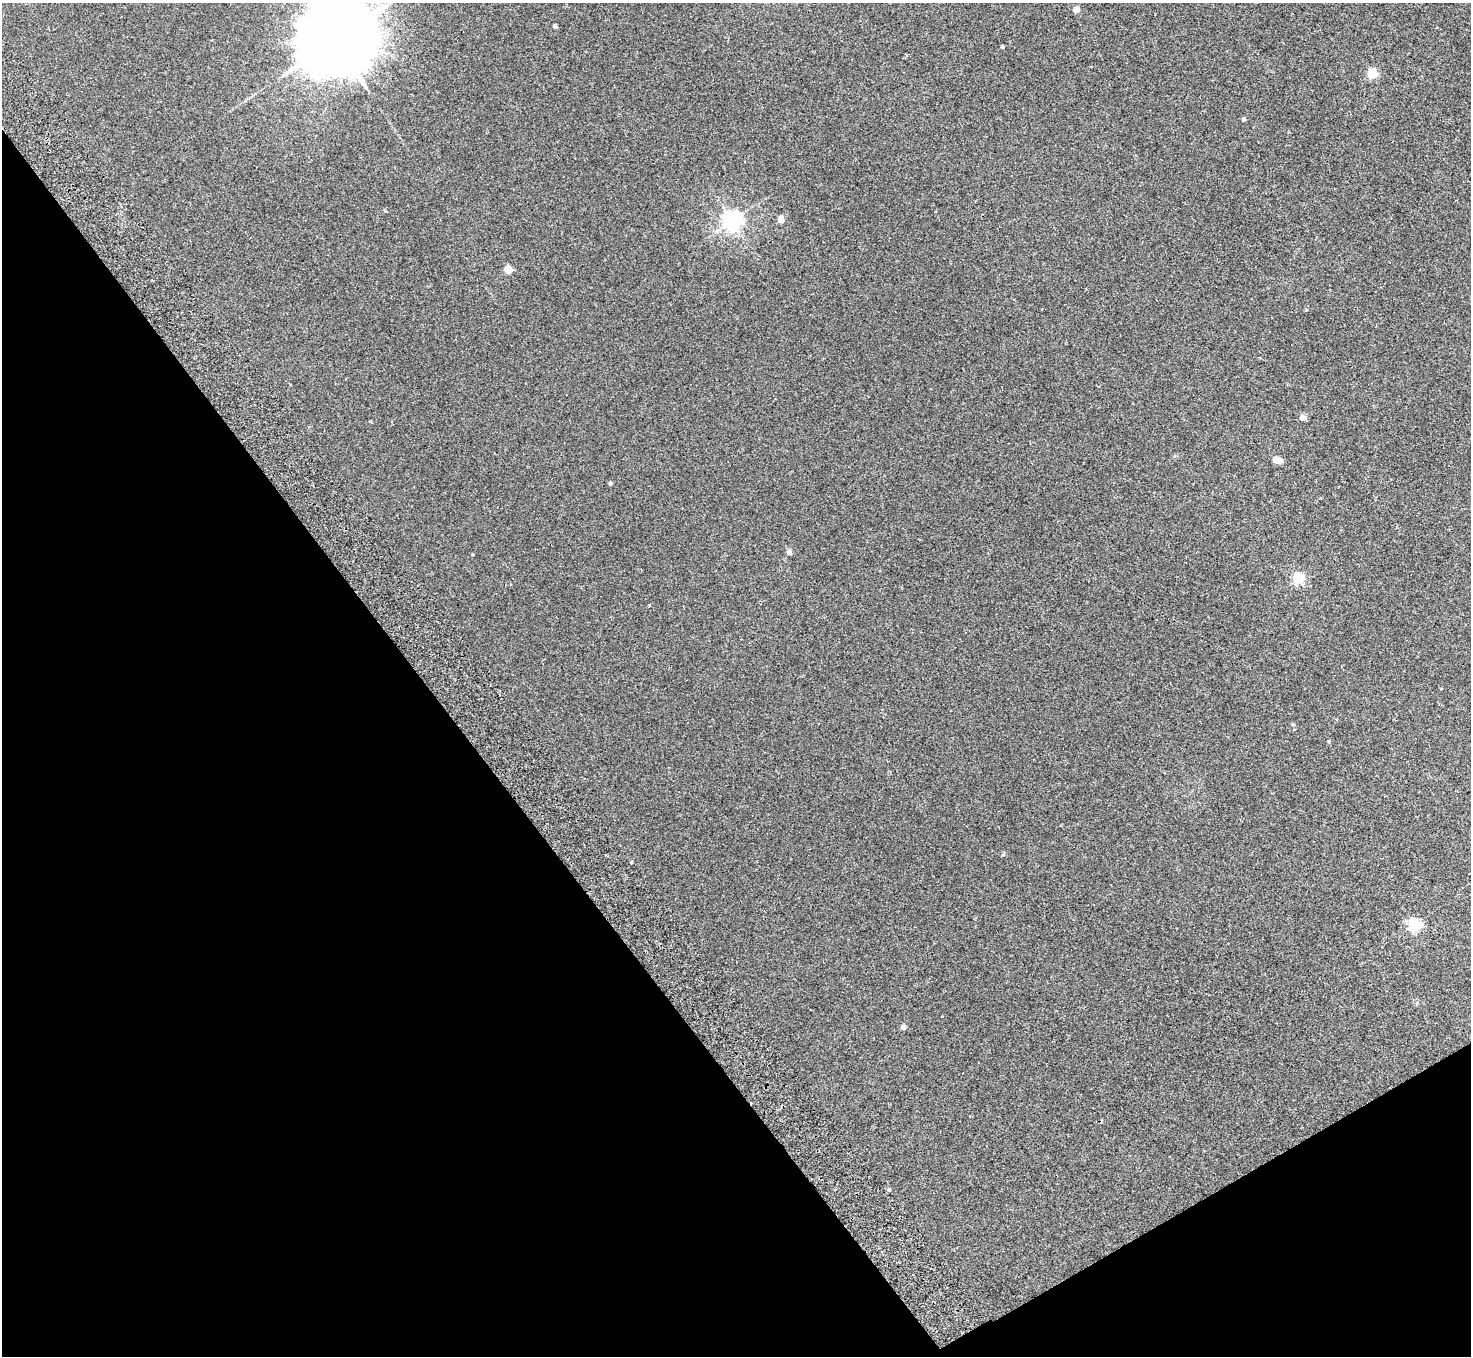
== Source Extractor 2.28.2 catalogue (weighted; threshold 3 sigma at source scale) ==
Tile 14 of 4 x 4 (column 2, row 4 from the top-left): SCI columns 1523-2991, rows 334-1687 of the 5980 x 5944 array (HDU 1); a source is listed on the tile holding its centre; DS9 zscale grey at full resolution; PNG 1473 x 1358 px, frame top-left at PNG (2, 3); no overlay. Shown black and unused: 33% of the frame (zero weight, under 2 of 3 exposures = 3% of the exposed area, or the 3 px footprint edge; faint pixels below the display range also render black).
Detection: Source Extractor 2.28.2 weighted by HDU 2 'WHT'; one run over the whole footprint, this tile lists its part. Background 0.0219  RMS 0.0068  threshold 0.0305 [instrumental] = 3 sigma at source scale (4.5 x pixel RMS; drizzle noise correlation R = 1.50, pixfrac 1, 0.05/0.05 arcsec/px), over >= 5 px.
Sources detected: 22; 1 inside a brighter object's white glare — not listed; the other 21 listed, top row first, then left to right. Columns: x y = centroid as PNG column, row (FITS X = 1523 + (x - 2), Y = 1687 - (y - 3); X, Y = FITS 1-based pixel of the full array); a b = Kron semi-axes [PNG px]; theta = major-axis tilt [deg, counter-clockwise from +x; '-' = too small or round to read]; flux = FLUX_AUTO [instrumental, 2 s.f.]
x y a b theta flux
1076 10 4 4 - 8.8
555 26 4 4 - 2.2
334 40 23 18 26 9300
1002 47 4 3 - 1.1
1372 73 5 5 - 44
1244 119 4 4 - 1.4
781 219 6 4 74 8.2
732 221 7 6 - 330
508 269 5 4 - 14
1303 418 4 4 - 6.8
1279 461 4 4 - 6.6
610 483 4 4 - 1.4
789 553 7 6 - 1.4
472 554 4 3 - 0.58
1298 578 5 5 - 59
649 605 3 3 - 0.55
1293 725 4 4 - 0.75
631 862 3 3 - 0.84
1414 925 5 5 - 100
903 1027 4 4 - 4.3
889 1190 4 4 - 1.5
Isophote crosses this tile's border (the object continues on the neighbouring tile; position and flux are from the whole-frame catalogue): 1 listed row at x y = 334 40